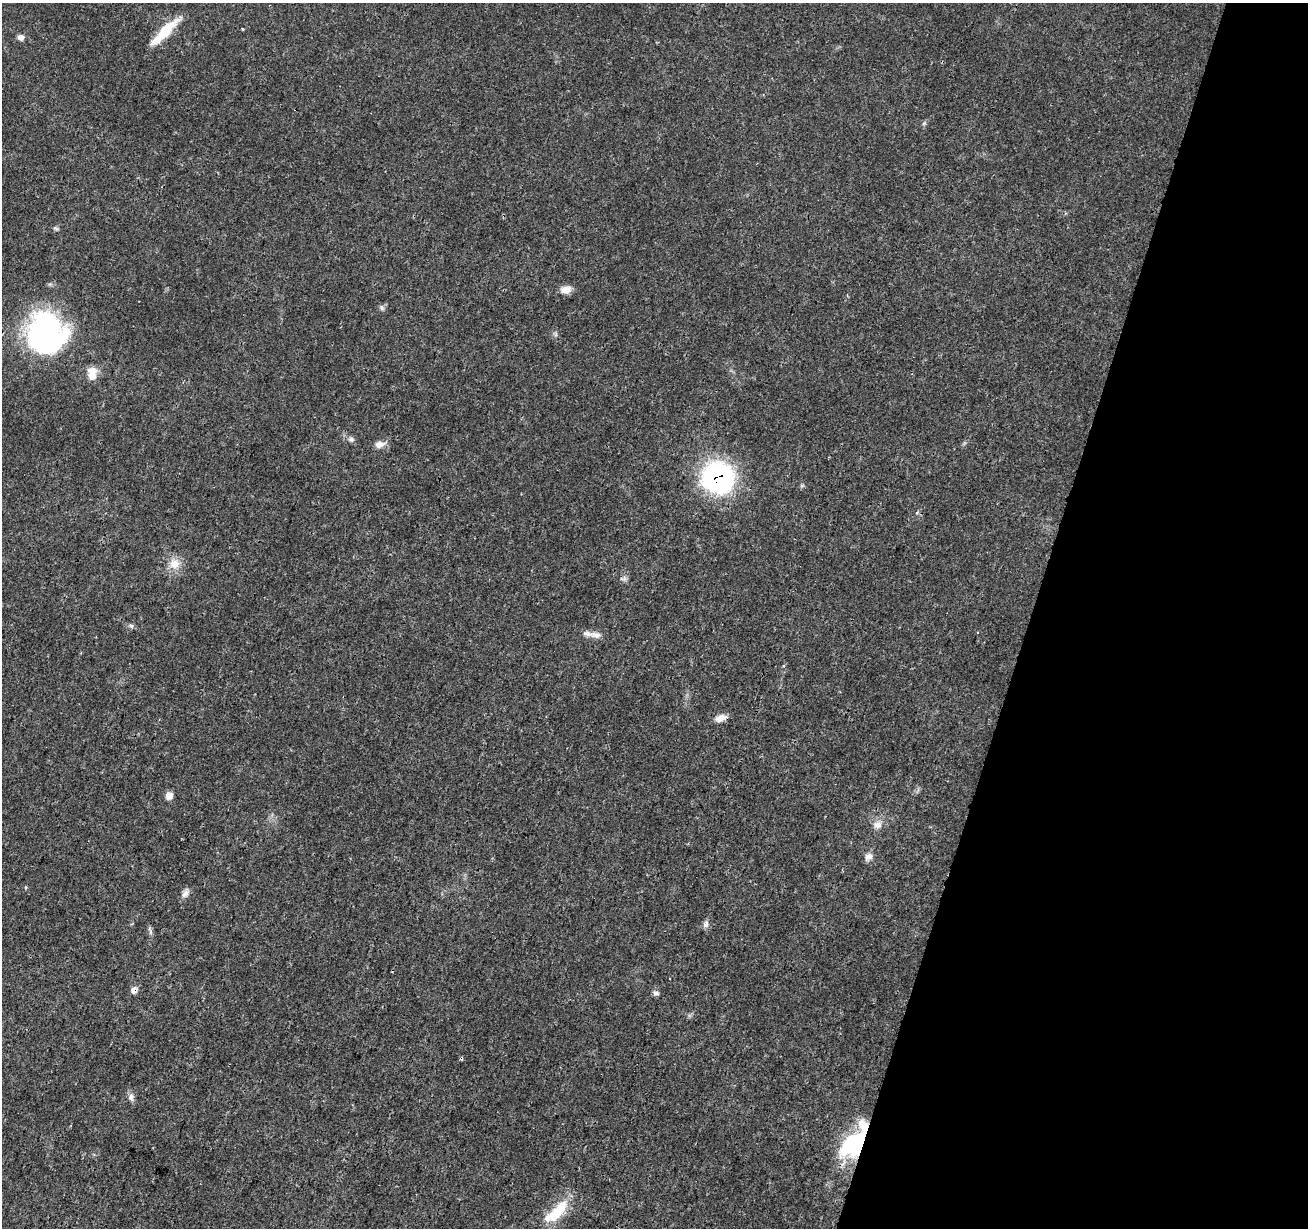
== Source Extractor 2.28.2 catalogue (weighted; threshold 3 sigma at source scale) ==
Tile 8 of 4 x 4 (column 4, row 2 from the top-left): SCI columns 3928-5233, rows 2736-3961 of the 5235 x 5407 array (HDU 1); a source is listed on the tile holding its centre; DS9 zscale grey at full resolution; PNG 1310 x 1230 px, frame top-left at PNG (2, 3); no overlay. Shown black and unused: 21% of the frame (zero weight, under 3 of 4 exposures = <1% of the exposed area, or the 3 px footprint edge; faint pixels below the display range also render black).
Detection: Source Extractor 2.28.2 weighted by HDU 2 'WHT'; one run over the whole footprint, this tile lists its part. Background 0.0247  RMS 0.0022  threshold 0.0101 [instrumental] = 3 sigma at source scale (4.5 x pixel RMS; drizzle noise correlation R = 1.50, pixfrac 1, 0.0396/0.0396 arcsec/px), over >= 5 px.
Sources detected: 29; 2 cosmic-ray / hot-pixel residue — not listed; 1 inside a brighter listed object's ellipse — not listed separately; the other 26 listed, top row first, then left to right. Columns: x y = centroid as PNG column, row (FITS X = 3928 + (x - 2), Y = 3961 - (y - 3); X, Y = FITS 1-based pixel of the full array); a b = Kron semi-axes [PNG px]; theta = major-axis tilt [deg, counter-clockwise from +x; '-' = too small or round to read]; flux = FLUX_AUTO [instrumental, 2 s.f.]
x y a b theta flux
164 32 42 9 45 7.1
21 37 8 7 - 1
56 228 7 5 -21 0.41
566 290 15 9 11 1.8
381 307 8 6 -71 0.52
46 334 45 42 -81 46
92 374 16 10 87 2.8
351 439 8 6 -24 0.67
379 444 13 8 14 1.6
718 477 23 21 -46 56
917 512 6 4 61 0.43
174 564 16 13 -2 2.9
624 579 8 7 - 0.66
131 626 7 5 -44 0.46
596 635 18 9 -11 1.7
721 718 14 8 23 1.7
169 796 8 7 - 1.6
877 825 13 11 16 1.8
869 857 10 9 - 1.3
185 894 12 7 45 1
706 924 9 7 58 0.84
134 990 7 6 - 1.3
656 993 9 5 -6 0.59
131 1097 10 8 85 0.97
853 1144 36 20 42 20
557 1212 40 13 43 7.7
Overlapping masked pixels (flux is a lower limit): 3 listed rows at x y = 718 477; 134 990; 853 1144